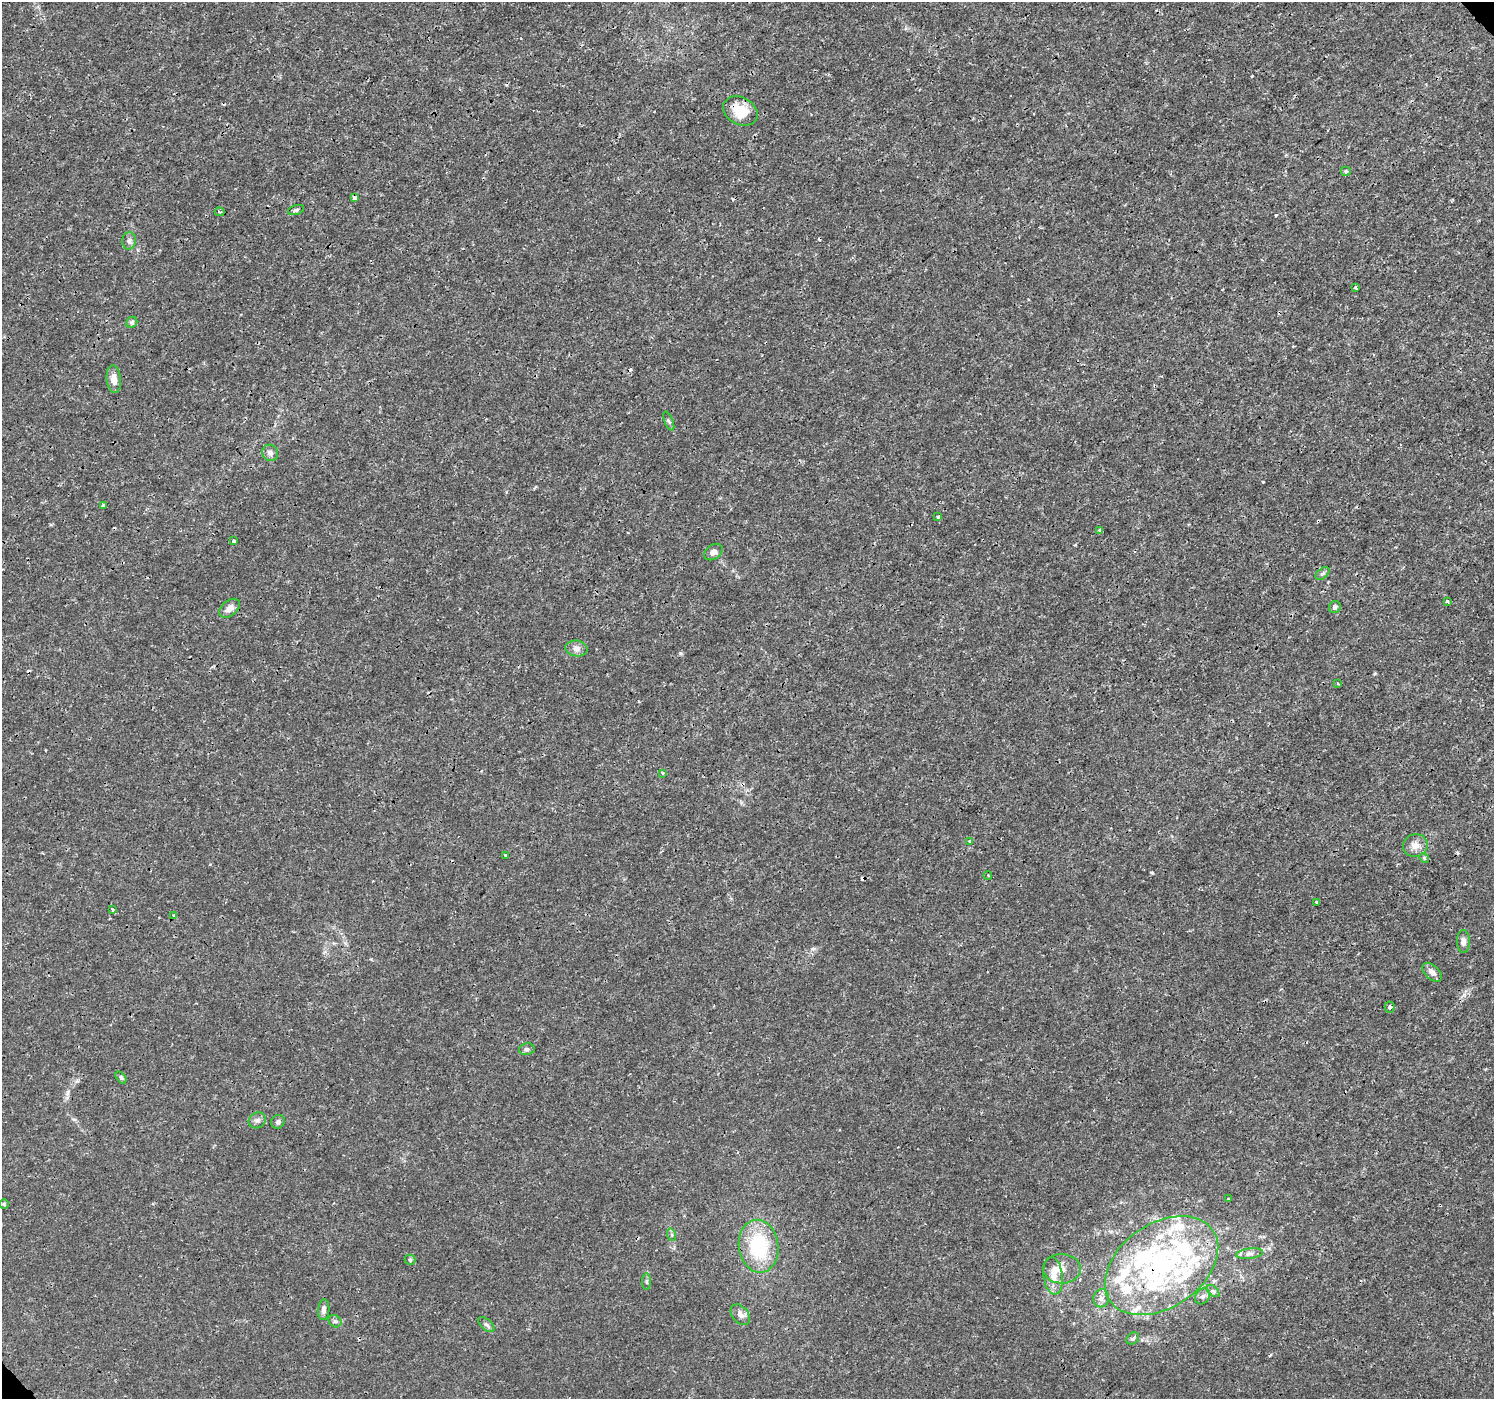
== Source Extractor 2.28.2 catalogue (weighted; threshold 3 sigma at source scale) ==
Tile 10 of 4 x 4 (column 2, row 3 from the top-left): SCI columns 1538-3029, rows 1584-2980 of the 6065 x 6025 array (HDU 1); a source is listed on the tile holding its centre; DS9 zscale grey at full resolution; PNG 1496 x 1401 px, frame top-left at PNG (2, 2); each listed source drawn as its Kron ellipse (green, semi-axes under 4 px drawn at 4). Shown black and unused: <1% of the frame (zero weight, under 3 of 4 exposures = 5% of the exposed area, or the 3 px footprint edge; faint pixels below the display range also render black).
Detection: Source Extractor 2.28.2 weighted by HDU 2 'WHT'; one run over the whole footprint, this tile lists its part. Background 0.00113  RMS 7.8e-04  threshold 0.00351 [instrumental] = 3 sigma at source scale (4.5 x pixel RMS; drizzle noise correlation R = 1.50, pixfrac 1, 0.0396/0.0396 arcsec/px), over >= 5 px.
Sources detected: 74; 8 cosmic-ray / hot-pixel residue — neither listed nor drawn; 10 inside a brighter listed object's ellipse — not listed separately; the other 56 listed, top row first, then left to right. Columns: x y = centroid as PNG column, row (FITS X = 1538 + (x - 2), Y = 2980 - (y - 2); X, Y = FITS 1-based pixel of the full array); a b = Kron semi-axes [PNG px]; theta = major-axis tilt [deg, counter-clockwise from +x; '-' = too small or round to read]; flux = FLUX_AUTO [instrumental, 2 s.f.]
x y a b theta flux
740 111 18 13 -28 1.9
1346 171 5 5 - 0.11
354 197 4 3 - 0.49
296 210 8 4 17 0.18
219 212 5 3 - 0.11
129 241 9 7 89 0.25
1355 288 3 2 - 0.081
132 322 6 5 - 0.18
114 379 14 7 -84 0.71
669 421 10 4 -68 0.14
270 453 8 7 - 0.27
104 505 4 3 - 1.1
938 516 4 3 - 0.11
1100 530 4 3 - 0.28
234 541 3 3 - 0.13
713 552 10 7 35 0.37
1322 574 8 5 42 0.18
1447 601 3 3 - 0.19
1335 607 6 6 - 0.22
230 608 12 7 39 0.52
576 648 11 8 -8 0.4
1338 684 4 2 - 0.066
662 774 4 3 - 0.11
969 841 4 3 - 0.089
1415 845 12 11 - 0.64
505 855 3 3 - 0.28
1424 858 5 4 - 0.13
988 875 4 3 - 0.074
1317 903 3 3 - 0.43
112 909 3 3 - 0.21
174 915 3 3 - 0.11
1463 941 11 6 -89 0.34
1432 972 11 7 -43 0.38
1390 1007 5 5 - 0.18
527 1049 8 6 12 0.2
121 1077 7 4 -53 0.13
257 1120 9 7 36 0.28
278 1122 7 6 - 0.24
1228 1199 3 2 - 0.092
4 1204 5 5 - 0.11
672 1235 6 4 -72 0.12
759 1246 26 20 -82 5.1
1250 1254 13 5 7 0.35
410 1260 5 5 - 0.12
1162 1266 62 42 35 15
1062 1269 19 14 -2 0.95
1053 1276 19 9 -83 1
647 1282 8 4 -90 0.14
1213 1291 7 4 -43 0.16
1203 1296 8 6 51 0.26
1101 1298 9 8 - 0.36
324 1310 10 5 85 0.26
740 1315 12 8 -50 0.43
335 1321 7 5 -42 0.17
486 1325 10 5 -40 0.2
1133 1339 7 5 36 0.16
Overlapping masked pixels (flux is a lower limit): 3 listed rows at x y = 740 111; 1100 530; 1162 1266
Unlisted compact peaks at least as high as the median listed source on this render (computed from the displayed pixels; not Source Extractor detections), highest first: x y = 680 653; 1152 873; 1276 215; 1263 482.